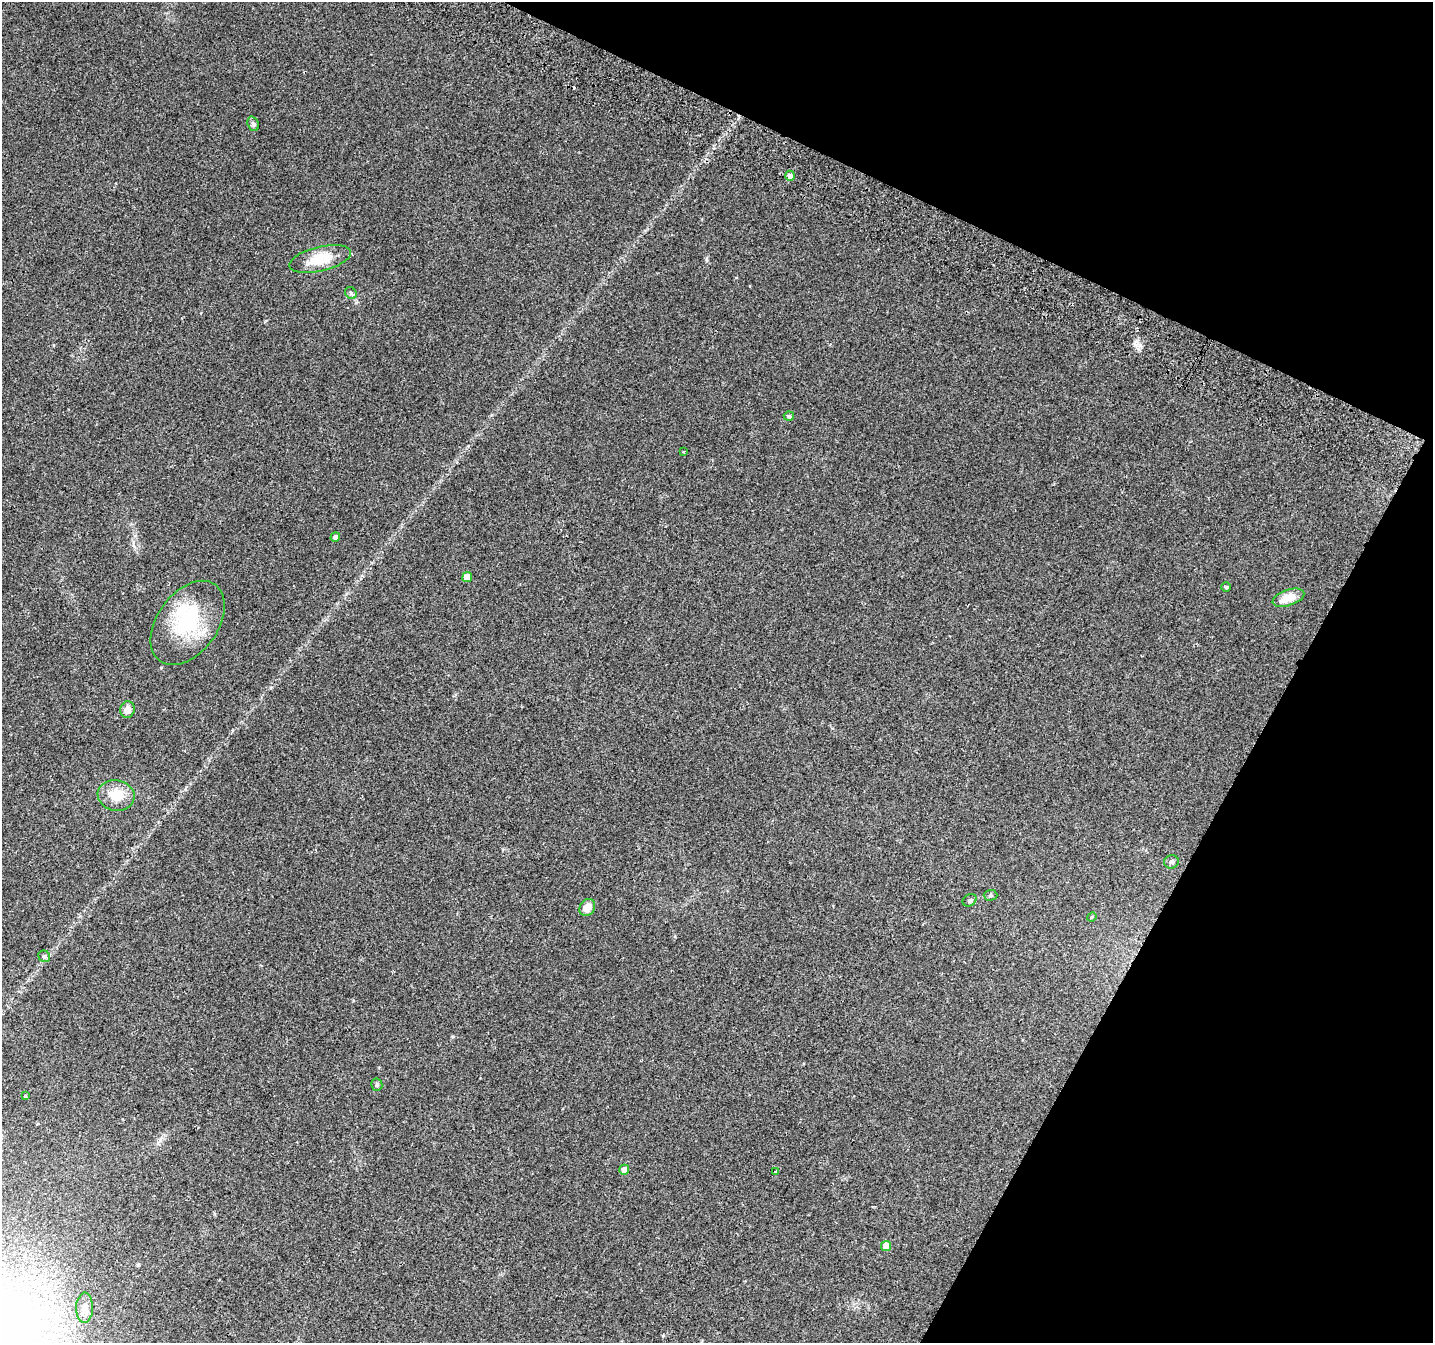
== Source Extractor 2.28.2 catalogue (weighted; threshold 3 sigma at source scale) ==
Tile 8 of 4 x 4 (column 4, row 2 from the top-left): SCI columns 4331-5761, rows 3003-4343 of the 5790 x 5939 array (HDU 1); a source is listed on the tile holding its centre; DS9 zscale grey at full resolution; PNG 1435 x 1345 px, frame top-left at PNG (2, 2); each listed source drawn as its Kron ellipse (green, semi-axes under 4 px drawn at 4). Shown black and unused: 23% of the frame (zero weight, under 2 of 3 exposures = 3% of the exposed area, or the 3 px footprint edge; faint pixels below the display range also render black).
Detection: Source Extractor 2.28.2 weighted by HDU 2 'WHT'; one run over the whole footprint, this tile lists its part. Background 0.0882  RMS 0.0083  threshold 0.0372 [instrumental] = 3 sigma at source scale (4.5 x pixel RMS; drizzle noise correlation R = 1.50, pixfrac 1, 0.0396/0.0396 arcsec/px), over >= 5 px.
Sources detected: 27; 1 inside a brighter object's white glare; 1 cosmic-ray / hot-pixel residue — neither listed nor drawn; the other 25 listed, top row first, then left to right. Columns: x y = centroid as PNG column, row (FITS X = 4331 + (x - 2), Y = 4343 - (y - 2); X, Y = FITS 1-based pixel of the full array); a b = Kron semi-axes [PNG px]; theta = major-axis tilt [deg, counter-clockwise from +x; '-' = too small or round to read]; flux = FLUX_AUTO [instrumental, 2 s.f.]
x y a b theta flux
253 124 7 5 -69 1.7
790 176 5 5 - 3.3
320 259 31 12 14 22
351 293 6 5 - 1.6
789 416 5 4 - 1.4
684 452 3 3 - 2.3
335 537 5 4 - 2.7
467 577 5 5 - 13
1226 587 4 4 - 0.96
1288 598 16 8 18 13
188 623 47 30 54 61
127 710 8 7 - 5.8
116 795 18 15 -9 18
1171 862 7 6 - 2
990 895 7 5 1 1.4
970 900 7 5 31 1.7
587 907 9 7 56 8.6
1092 917 5 4 - 0.78
44 956 6 5 - 1.8
377 1085 6 5 - 1.5
25 1096 3 2 - 0.64
624 1170 5 5 - 6.6
776 1171 3 3 - 1.7
886 1246 5 5 - 12
84 1308 15 8 88 6